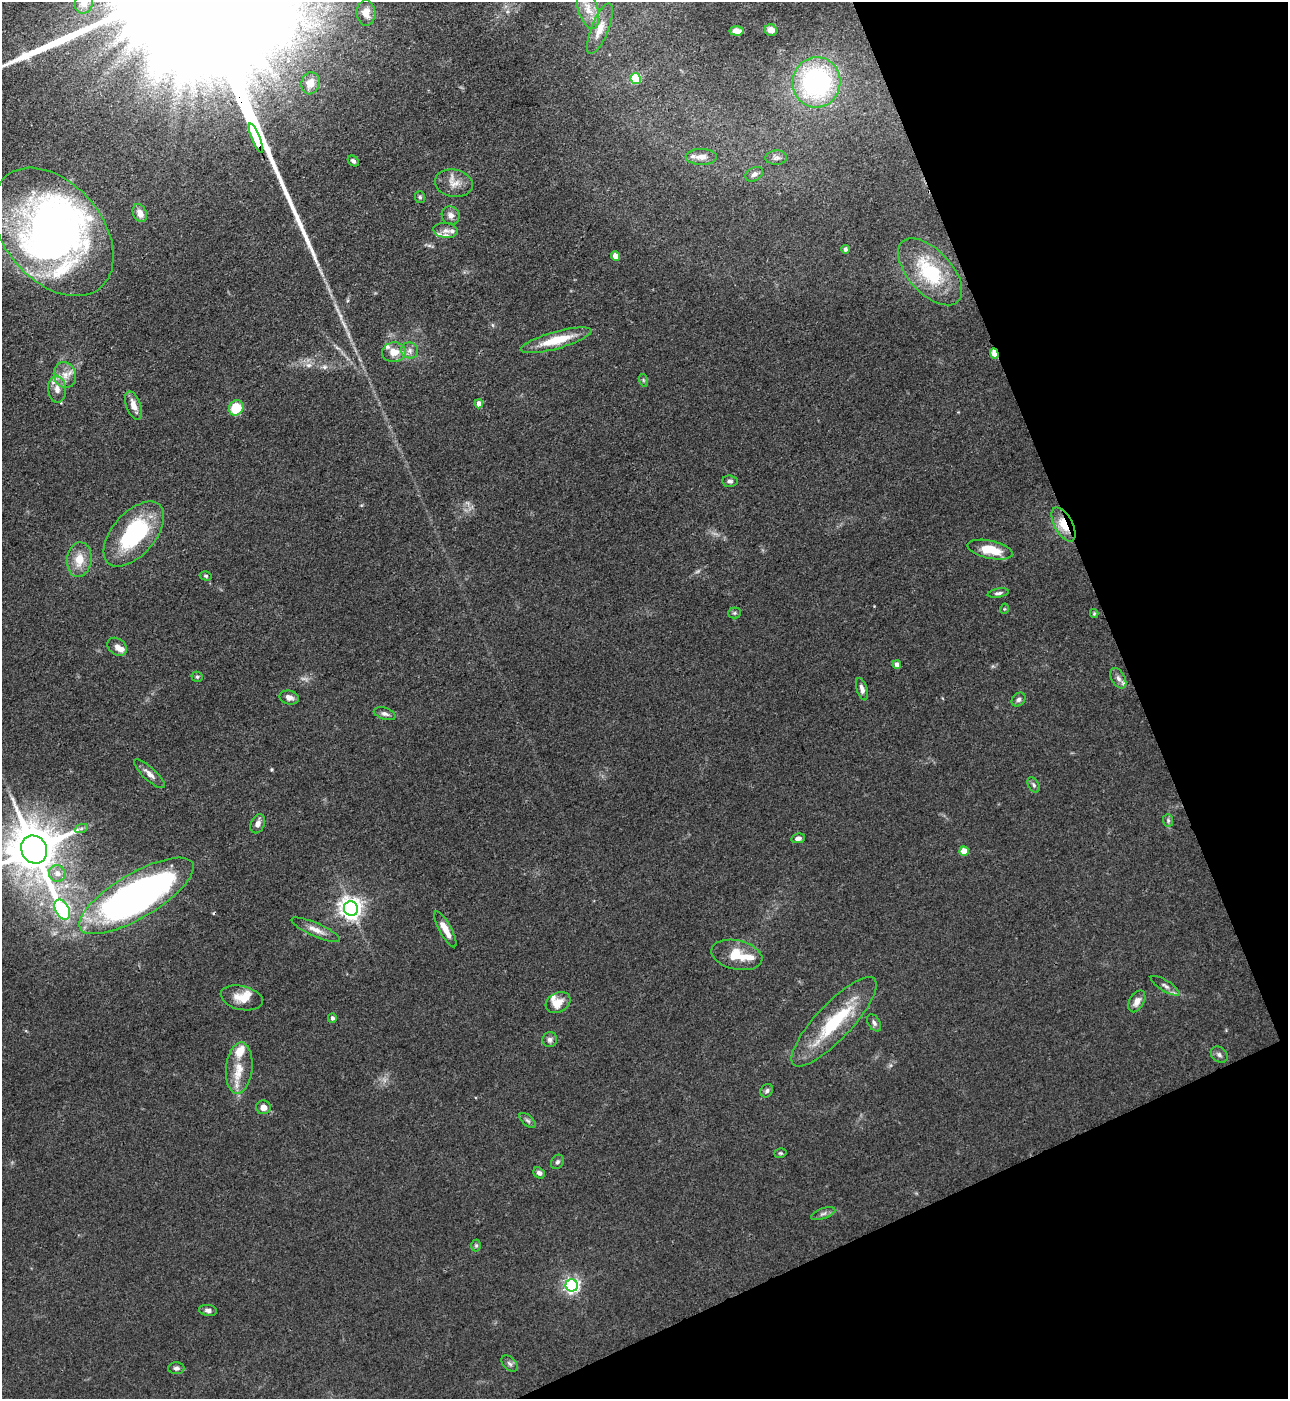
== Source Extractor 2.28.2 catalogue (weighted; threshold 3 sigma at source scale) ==
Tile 12 of 4 x 4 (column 4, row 3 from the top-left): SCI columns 4143-5428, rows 1399-2795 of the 5581 x 5590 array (HDU 1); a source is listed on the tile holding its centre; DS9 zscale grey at full resolution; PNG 1290 x 1401 px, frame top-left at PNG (2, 2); each listed source drawn as its Kron ellipse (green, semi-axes under 4 px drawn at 4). Shown black and unused: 21% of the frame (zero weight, under 3 of 4 exposures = <1% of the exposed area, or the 3 px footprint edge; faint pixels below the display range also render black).
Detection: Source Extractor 2.28.2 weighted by HDU 2 'WHT'; one run over the whole footprint, this tile lists its part. Background 0.0534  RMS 0.0055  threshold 0.0246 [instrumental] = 3 sigma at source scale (4.5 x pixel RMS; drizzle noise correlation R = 1.50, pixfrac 1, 0.05/0.05 arcsec/px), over >= 5 px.
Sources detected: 104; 1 too faint to see at this stretch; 3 inside a brighter object's white glare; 1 cosmic-ray / hot-pixel residue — neither listed nor drawn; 11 inside a brighter listed object's ellipse — not listed separately; the other 88 listed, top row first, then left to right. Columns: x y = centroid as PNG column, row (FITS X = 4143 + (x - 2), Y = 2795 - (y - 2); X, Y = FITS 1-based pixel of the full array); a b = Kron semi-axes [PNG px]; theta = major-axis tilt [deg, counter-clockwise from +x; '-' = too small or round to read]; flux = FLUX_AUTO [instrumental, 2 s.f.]
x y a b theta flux
84 3 10 9 - 4.1
588 9 21 10 -74 7.5
366 13 13 9 -86 5.1
600 29 27 8 68 7.1
771 30 6 5 - 4.8
737 31 7 4 -4 4.1
636 78 5 5 - 29
817 82 25 24 - 98
310 83 11 9 77 5.7
256 138 16 3 -68 2800
701 157 15 8 -1 4.3
776 158 10 7 2 2.1
353 161 6 4 -43 1.8
754 174 9 6 29 2.2
454 183 19 13 -10 6.5
420 197 6 5 - 1.1
140 213 9 6 -65 4.2
451 215 9 8 - 3
446 230 12 7 -6 2.9
53 232 73 49 -50 200
845 249 4 3 - 1.4
615 256 4 4 - 6
930 272 41 21 -47 36
556 340 37 8 16 16
410 350 9 8 - 2.9
394 352 12 9 3 7.5
994 354 5 3 - 14
65 375 13 11 -76 6.1
643 380 6 4 -71 0.79
57 389 13 9 -87 4.8
479 404 4 4 - 4.2
133 405 15 7 -70 5.3
236 408 8 7 - 19
730 481 8 5 -4 1.5
1064 524 18 9 -61 12
134 534 39 21 49 55
990 550 23 9 -12 13
79 560 17 12 82 9.7
206 576 6 4 -16 0.88
998 593 11 4 9 1.4
1004 609 5 3 - 0.47
734 613 6 5 - 1.1
1094 614 4 4 - 0.64
117 647 10 8 -38 3.6
897 665 4 4 - 3.5
197 677 5 5 - 0.82
1118 678 11 6 -60 2.6
862 689 12 5 -74 2.4
289 697 10 7 -14 3.2
1019 699 8 6 45 1.5
385 714 11 6 -17 2
149 774 20 6 -42 3.5
1034 785 8 5 -59 1.3
1168 820 6 5 - 1.1
258 824 10 6 66 2.8
81 829 7 4 20 1.1
798 838 7 4 10 2
34 849 14 12 -65 3100
964 851 5 4 - 8.9
57 873 8 8 - 4.5
136 896 65 22 31 290
62 909 11 6 -62 85
351 909 7 7 - 410
445 929 20 6 -62 6.8
316 930 26 6 -23 5
737 955 26 14 -13 13
1165 986 16 5 -32 2.6
242 998 22 12 -13 8.5
1137 1001 12 7 61 4.2
558 1002 13 9 29 7.2
332 1018 5 4 - 1.6
834 1022 59 18 47 37
874 1023 9 6 -59 1.6
550 1040 7 7 - 2
1219 1055 9 7 -41 1.9
239 1068 26 13 84 12
767 1091 7 6 - 1.3
263 1107 7 7 - 4.1
528 1120 10 5 -41 1.3
780 1153 6 4 17 0.86
557 1162 7 6 - 1.3
539 1173 6 5 - 1.7
823 1214 13 5 20 1.9
476 1245 6 5 - 0.98
572 1285 6 6 - 170
208 1310 9 5 -8 1.9
510 1364 10 6 -45 1.7
176 1368 8 6 2 1.6
Overlapping masked pixels (flux is a lower limit): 3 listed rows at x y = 256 138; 994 354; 1064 524
Isophote crosses this tile's border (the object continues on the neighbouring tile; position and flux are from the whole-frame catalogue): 2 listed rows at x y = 84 3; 34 849